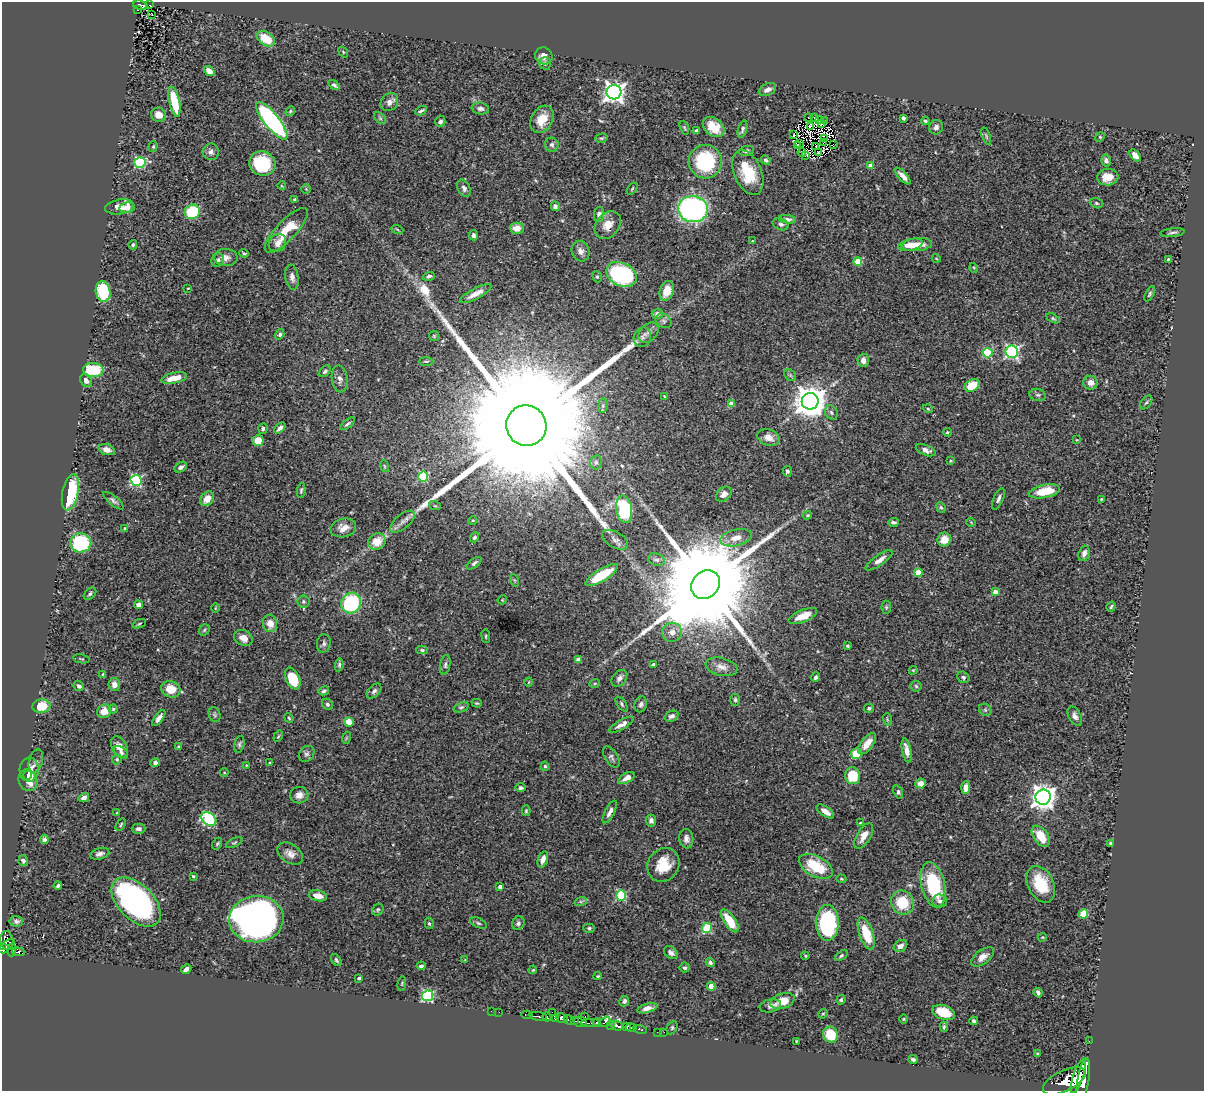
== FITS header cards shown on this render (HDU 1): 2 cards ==
NAXIS1  =                 1202
NAXIS2  =                 1089

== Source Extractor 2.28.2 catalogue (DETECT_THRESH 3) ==
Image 1202 x 1089 px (HDU 1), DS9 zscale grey, 1 PNG px = 1 image px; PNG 1206 x 1093 px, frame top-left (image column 1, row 1089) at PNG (2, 2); each listed source drawn as its Kron ellipse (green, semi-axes under 4 px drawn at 4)
Background 0.849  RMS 0.027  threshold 0.0819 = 3 sigma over >= 5 px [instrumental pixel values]
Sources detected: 385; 6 with non-positive FLUX_AUTO (blend fragments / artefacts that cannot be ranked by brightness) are neither listed nor drawn; the other 379 listed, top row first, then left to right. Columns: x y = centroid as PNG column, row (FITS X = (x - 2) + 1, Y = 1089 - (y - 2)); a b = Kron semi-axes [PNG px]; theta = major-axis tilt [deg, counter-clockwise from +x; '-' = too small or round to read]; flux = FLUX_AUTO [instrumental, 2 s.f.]
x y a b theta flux
140 5 7 4 -10 100
149 5 3 2 - 9.2
137 10 3 2 - 15
152 15 3 2 - 3.1
266 39 10 6 -33 44
343 52 6 3 -55 1.8
544 56 9 8 - 12
545 63 6 5 - 3.4
209 71 6 4 -39 14
334 85 6 4 -37 4.3
768 89 9 6 25 9.7
614 92 7 7 - 1000
174 102 15 5 -77 52
389 102 10 8 50 9.4
480 108 9 6 -8 6.9
290 111 5 4 - 2.4
421 111 6 2 27 3.7
159 115 7 7 - 12
808 117 2 2 - 1.5
380 118 7 4 -45 3.7
814 118 2 2 - 290
903 118 4 4 - 5.2
542 119 14 10 60 31
819 119 3 2 - 2.5
272 121 23 7 -51 370
440 121 5 5 - 4.8
824 121 3 2 - 1.1
925 121 4 3 - 2.6
821 123 4 2 - 0.6
810 126 3 2 - 2.6
714 127 12 8 -40 32
936 127 7 7 - 6.6
684 128 7 4 -70 2.9
743 129 9 4 73 4.2
696 131 4 4 - 3.9
793 135 2 2 - 2.8
986 136 9 3 -71 2.6
1100 137 5 4 - 2.2
601 138 6 4 17 2.6
824 139 3 3 - 3
800 143 3 2 - 0.85
823 143 2 2 - 1.3
552 145 7 6 - 5.6
797 145 3 2 - 2.2
833 145 3 2 - 1.3
816 146 3 2 - 0.64
153 147 5 4 - 2.7
746 151 8 5 12 4.8
211 152 8 8 - 7.1
802 152 4 2 - 1.1
819 152 3 3 - 1.9
1135 155 7 4 -51 11
805 156 3 2 - 0.067
766 160 5 4 - 4.1
1106 161 6 5 - 6.6
705 162 17 16 - 140
140 163 6 5 - 150
262 163 13 12 - 96
870 166 4 4 - 16
748 173 24 13 -67 68
903 176 11 4 -48 10
1108 177 10 8 5 21
282 186 4 3 - 1.4
464 188 9 6 -64 6.3
306 189 5 4 - 2.3
632 189 7 3 55 2.1
295 199 4 3 - 2.8
1096 203 7 5 -17 3.4
555 206 5 4 - 6.1
120 207 14 7 10 25
127 208 7 5 11 7.2
693 209 15 13 -6 490
192 212 8 7 - 110
599 214 7 5 86 7.3
787 219 8 4 -6 6.1
781 224 8 6 -22 5
608 225 15 11 51 23
517 228 7 5 0 20
397 229 6 4 -21 2.1
286 230 29 10 47 51
1172 233 12 4 6 4.9
473 235 5 4 - 5.9
752 241 4 3 - 1.2
277 243 9 8 - 10
133 245 5 4 - 3.4
910 245 12 5 13 20
917 245 15 6 6 26
580 251 10 8 -67 11
244 253 5 2 - 2.5
226 257 12 8 -2 11
936 258 4 3 - 1.3
1168 259 3 3 - 2.1
218 260 7 6 - 5.5
858 261 4 4 - 53
974 268 5 3 - 1.7
621 274 16 11 -25 240
429 276 6 4 18 4.6
292 277 12 6 -81 9.1
597 277 6 4 -67 2.6
188 288 3 2 - 1.2
103 291 10 7 -80 96
667 291 10 7 71 28
475 294 17 5 28 17
1150 294 8 4 62 3.3
657 314 5 5 - 7.8
1053 318 7 4 -29 2.7
664 321 8 6 -33 5.4
648 333 12 8 45 9.9
280 334 5 4 - 4.5
434 336 5 5 - 2.3
642 337 10 8 69 7.9
1012 352 6 6 - 350
987 353 5 5 - 110
863 360 7 6 - 12
426 361 7 3 0 2.3
93 370 10 7 -2 74
325 371 7 4 46 4.2
790 375 6 5 - 3.2
174 378 13 5 13 30
340 379 13 8 -82 9.7
86 381 7 5 -52 8.7
1091 383 7 7 - 11
972 385 8 5 28 42
1038 395 8 6 -14 4.6
664 396 4 2 - 1.3
810 401 8 8 - 3500
1146 402 8 5 52 3.8
731 404 4 4 - 21
603 406 7 4 82 3
928 409 5 3 - 1.5
831 412 7 6 - 4.9
347 424 9 3 38 3.5
526 426 20 20 - 190000
280 428 6 4 43 6.4
263 429 5 4 - 3.4
947 432 4 3 - 2.1
768 437 11 8 -20 15
1077 440 4 3 - 1.4
258 441 5 5 - 23
107 450 8 5 -18 10
926 450 10 5 -21 9.4
950 461 4 3 - 1.8
596 462 7 5 76 4.3
384 466 6 3 -71 2.1
181 467 7 4 32 5.3
787 471 5 4 - 4.5
423 476 5 5 - 100
136 480 5 5 - 180
301 490 8 4 83 3.4
1044 491 16 6 11 51
70 492 18 8 78 110
724 494 9 6 44 10
207 499 8 6 51 20
998 499 11 4 66 6.2
1101 499 4 3 - 1.8
113 501 12 4 -40 5.1
435 506 6 3 -18 2.3
941 507 5 4 - 2.5
624 509 13 8 -81 140
807 515 5 3 - 2.1
473 520 4 3 - 1.6
402 522 15 7 40 11
893 522 5 3 - 4.6
971 522 5 3 - 1.3
125 528 3 2 - 1.7
343 528 13 9 12 16
474 537 5 4 - 4
736 538 16 8 13 22
615 540 14 8 -30 9.6
944 540 7 6 - 22
377 541 9 8 - 26
81 543 10 9 - 130
1084 553 8 5 72 8.4
656 560 8 6 -19 5.1
879 560 16 5 35 15
474 563 8 4 38 4.1
918 573 4 4 - 32
602 575 18 6 31 58
514 580 6 4 -70 2.8
705 584 15 13 45 73000
995 592 4 4 - 14
90 594 7 5 45 3.8
502 600 5 3 - 1.7
303 601 6 6 - 4.5
351 603 10 9 - 150
139 605 5 4 - 9.2
886 607 7 5 84 2.7
1111 607 5 4 - 2.8
215 608 5 3 - 1.5
803 616 15 6 22 26
270 623 9 7 -77 20
139 624 7 4 23 2.5
204 630 6 5 - 2.9
672 632 10 9 - 14
486 636 7 3 -83 2.3
243 638 10 7 -28 17
324 643 9 7 83 5.2
848 646 4 3 - 2.7
422 650 6 4 -2 2.7
81 659 8 2 -11 1.8
578 660 4 4 - 8.8
339 665 6 4 81 3.2
445 665 10 5 80 4.6
653 665 4 3 - 3
721 667 16 9 -14 15
913 670 4 4 - 1.9
103 674 4 3 - 3
815 677 5 4 - 4.8
963 677 6 5 - 4.2
293 678 11 6 -65 56
619 678 9 6 51 9
529 682 4 3 - 1.3
595 683 5 3 - 1.9
114 684 6 6 - 12
79 686 5 4 - 5.6
916 686 5 5 - 2.9
171 689 10 8 -21 30
324 691 5 4 - 3.9
374 691 9 5 46 5.3
735 700 6 4 90 3.1
477 703 5 4 - 2.2
327 704 6 5 - 3.7
622 704 8 4 -55 3.7
641 704 8 6 73 5.2
41 706 9 7 7 43
461 707 8 5 21 3.4
869 708 5 4 - 3.5
113 709 4 4 - 2.4
985 710 7 5 -45 3.1
104 711 7 6 - 26
215 715 8 5 -72 3.9
671 716 7 5 19 6.5
1075 716 10 6 -62 7.7
159 718 9 4 53 9.5
289 718 5 4 - 2.3
887 719 6 4 -73 2.1
349 722 5 4 - 27
622 725 14 4 30 12
278 736 6 4 57 2.3
346 738 6 3 71 1.9
239 744 8 5 77 4
867 744 12 6 52 23
178 746 4 3 - 2
119 747 11 7 -63 17
907 750 12 4 -80 13
121 753 8 5 -36 4.3
307 754 9 7 47 5.5
856 754 5 5 - 35
611 757 12 6 -57 5.8
117 759 5 4 - 3.3
36 761 12 6 74 5.9
155 763 5 4 - 5.2
270 763 4 3 - 1.8
246 765 3 2 - 1.3
545 766 4 4 - 2.7
29 770 12 9 84 20
224 773 4 3 - 1.5
28 775 4 3 - 6.7
853 776 8 7 - 61
627 778 9 5 29 11
28 780 11 9 -65 23
921 783 5 5 - 13
521 788 5 4 - 4.9
966 788 6 4 87 17
898 792 7 4 -69 3.4
299 795 9 8 - 12
1043 797 7 7 - 1800
84 798 5 4 - 8.6
526 811 5 4 - 2.6
825 811 10 4 -34 15
610 812 12 5 62 7.5
117 813 4 4 - 2.4
209 819 8 6 -36 170
651 821 6 5 - 5.9
860 823 3 2 - 1.3
121 825 7 3 56 2.3
139 829 7 5 -1 6.4
864 836 14 7 59 16
1041 836 12 7 -55 40
686 839 10 7 -84 8.2
44 840 4 4 - 6
234 843 9 3 27 2.4
1111 843 4 4 - 3.2
217 844 6 4 62 2.9
290 853 14 9 -33 13
100 854 10 5 14 7.1
543 859 8 5 72 11
23 861 5 5 - 3.3
663 865 17 15 56 46
816 866 18 10 -28 67
193 876 3 3 - 2
841 879 5 4 - 1.8
1041 884 19 13 -64 61
933 885 23 11 -77 120
58 886 4 3 - 3.3
500 887 4 4 - 7.8
621 895 5 5 - 150
318 896 9 5 -12 17
581 901 6 4 18 3
940 901 7 6 - 5.6
136 902 30 17 -45 560
902 903 12 11 - 59
378 910 6 5 - 3
1083 914 5 4 - 75
256 919 27 23 6 1400
16 921 7 5 -4 3.9
730 921 13 5 -55 39
429 923 6 4 -72 3.5
478 923 9 4 -25 3.7
518 923 7 6 - 4.9
827 923 18 11 90 190
589 928 6 4 0 3
707 928 5 5 - 88
866 933 17 7 -71 61
1042 937 4 3 - 1.8
7 940 10 6 -82 400
7 945 8 4 31 320
900 946 7 5 34 10
3 949 6 4 14 470
12 950 6 4 84 90
18 952 6 3 -7 130
671 953 8 5 -40 6.4
805 956 4 3 - 1.9
841 956 7 4 33 3.5
982 957 13 7 36 15
336 960 7 4 -57 3.1
465 960 3 2 - 1.4
710 962 4 4 - 4.5
421 966 4 3 - 4.6
685 968 5 5 - 3.5
186 969 5 4 - 7.1
533 970 4 3 - 1.9
598 976 4 3 - 1.5
359 978 4 3 - 3.2
402 984 7 3 84 1.9
711 986 4 4 - 37
1038 993 5 3 - 4.9
428 996 5 5 - 250
841 1000 5 4 - 3.2
624 1001 5 5 - 5.1
783 1001 12 7 19 35
770 1006 11 6 11 7.6
647 1008 10 4 15 9.3
491 1011 2 2 - 3.7
499 1012 2 2 - 10
552 1012 2 2 - 45
944 1012 12 7 -19 44
823 1014 5 4 - 2.4
527 1015 5 3 - 63
538 1016 9 3 -8 690
585 1016 4 3 - 61
547 1017 4 3 - 420
562 1018 6 4 -22 1300
556 1019 4 3 - 220
904 1019 4 3 - 1.6
569 1020 6 3 -30 160
574 1021 3 3 - 78
974 1021 4 4 - 3.6
580 1022 7 5 -13 440
605 1022 6 3 37 280
591 1023 9 2 -1 260
597 1023 4 3 - 220
611 1026 4 3 - 200
617 1026 7 4 -17 720
626 1027 4 4 - 700
672 1027 7 5 64 3
944 1027 5 3 - 2.9
631 1028 5 3 - 350
640 1029 7 3 -14 76
657 1032 3 2 - 12
664 1032 2 2 - 11
830 1035 8 7 - 44
796 1041 3 2 - 1.3
1089 1041 2 2 - 6.1
1037 1053 4 2 - 1.5
913 1060 4 3 - 4.4
1078 1076 18 5 71 3200
1083 1080 22 5 81 3800
1064 1081 23 10 26 4000
At the frame edge (FLAGS 8, measured only in part): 1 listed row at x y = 3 949
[6 non-positive-flux detections neither listed nor drawn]